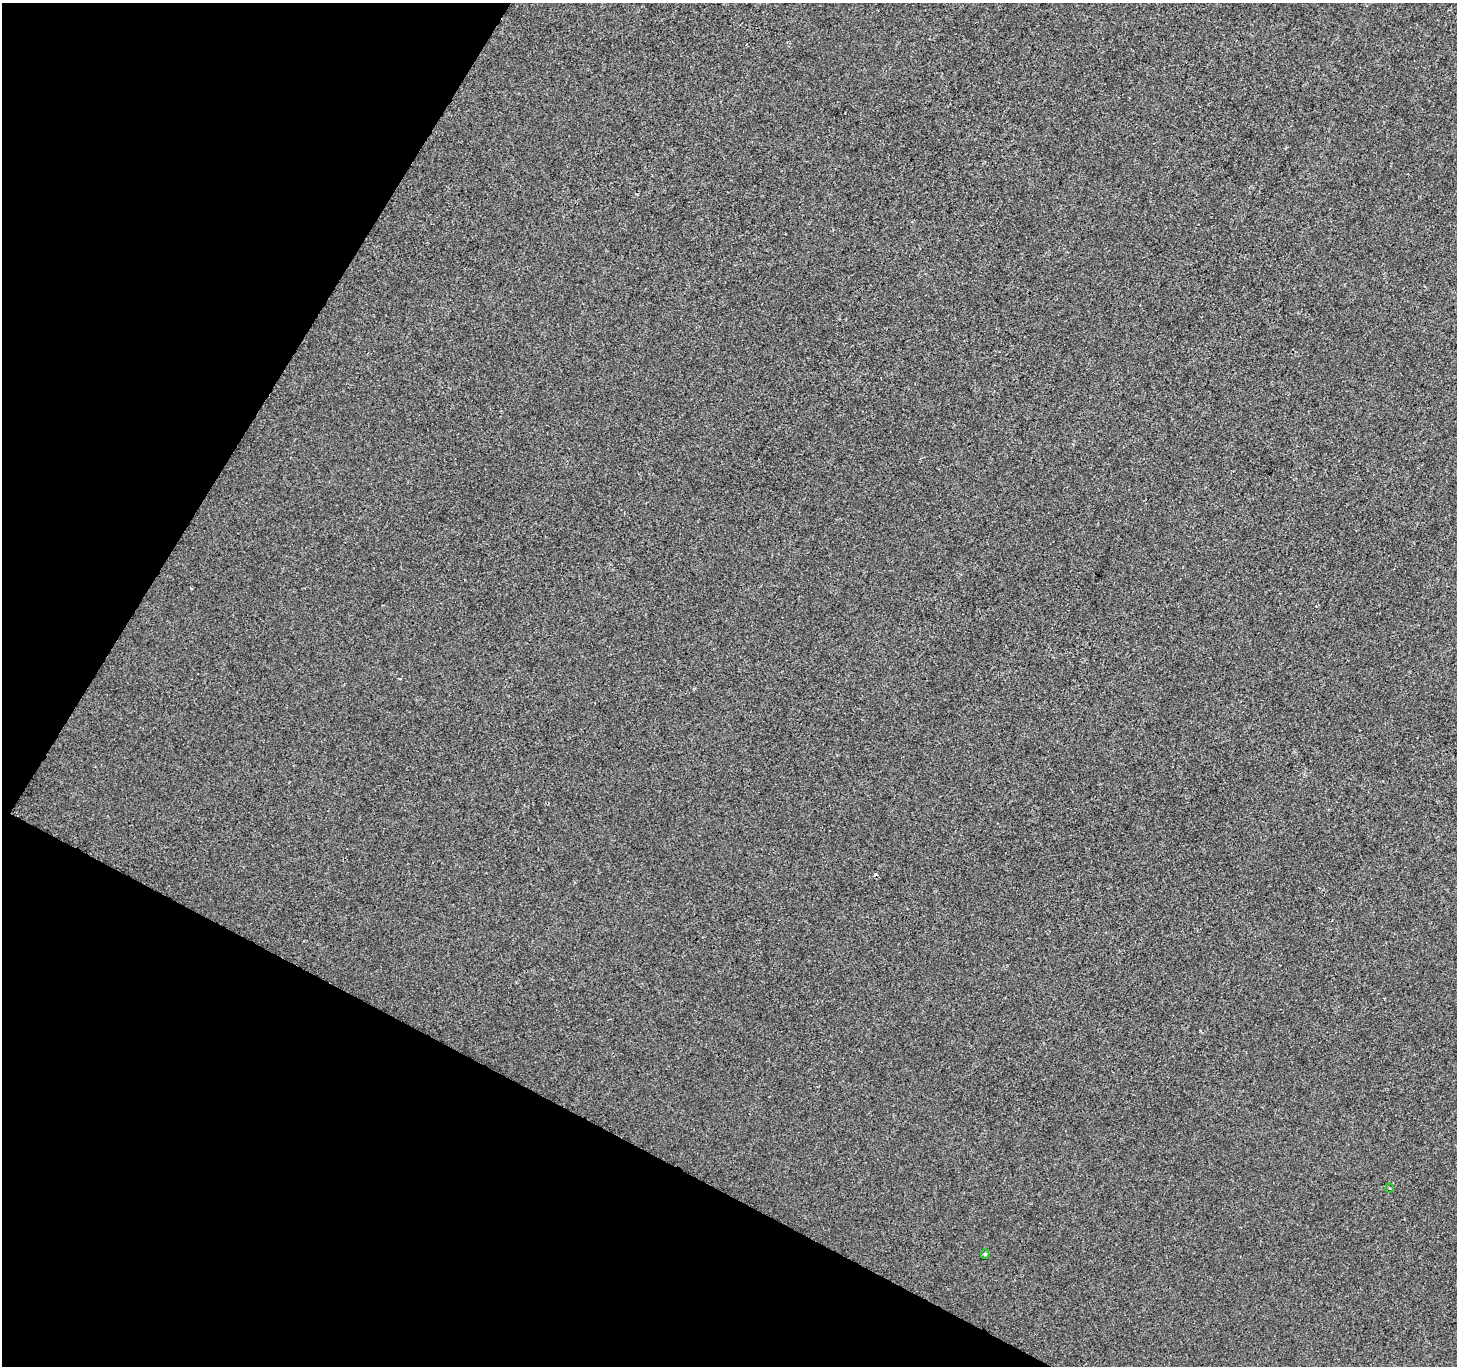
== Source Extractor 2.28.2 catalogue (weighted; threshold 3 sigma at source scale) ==
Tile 9 of 4 x 4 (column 1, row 3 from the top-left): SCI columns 7-1461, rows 1625-2988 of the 5827 x 5910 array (HDU 1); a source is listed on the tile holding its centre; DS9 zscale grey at full resolution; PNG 1459 x 1368 px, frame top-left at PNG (2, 3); each listed source drawn as its Kron ellipse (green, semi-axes under 4 px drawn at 4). Shown black and unused: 25% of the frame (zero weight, under 2 of 3 exposures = <1% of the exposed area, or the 3 px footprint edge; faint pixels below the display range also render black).
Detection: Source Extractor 2.28.2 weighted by HDU 2 'WHT'; one run over the whole footprint, this tile lists its part. Background 5.71e-05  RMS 0.0042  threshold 0.0188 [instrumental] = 3 sigma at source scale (4.5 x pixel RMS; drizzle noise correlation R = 1.50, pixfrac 1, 0.0396/0.0396 arcsec/px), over >= 5 px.
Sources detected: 4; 2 cosmic-ray / hot-pixel residue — neither listed nor drawn; the other 2 listed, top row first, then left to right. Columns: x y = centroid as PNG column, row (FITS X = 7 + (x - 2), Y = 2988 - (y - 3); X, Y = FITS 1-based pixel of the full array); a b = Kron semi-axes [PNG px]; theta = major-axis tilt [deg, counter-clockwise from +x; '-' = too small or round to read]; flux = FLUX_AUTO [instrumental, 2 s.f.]
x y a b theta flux
1389 1188 4 3 - 0.38
985 1254 5 4 - 0.66